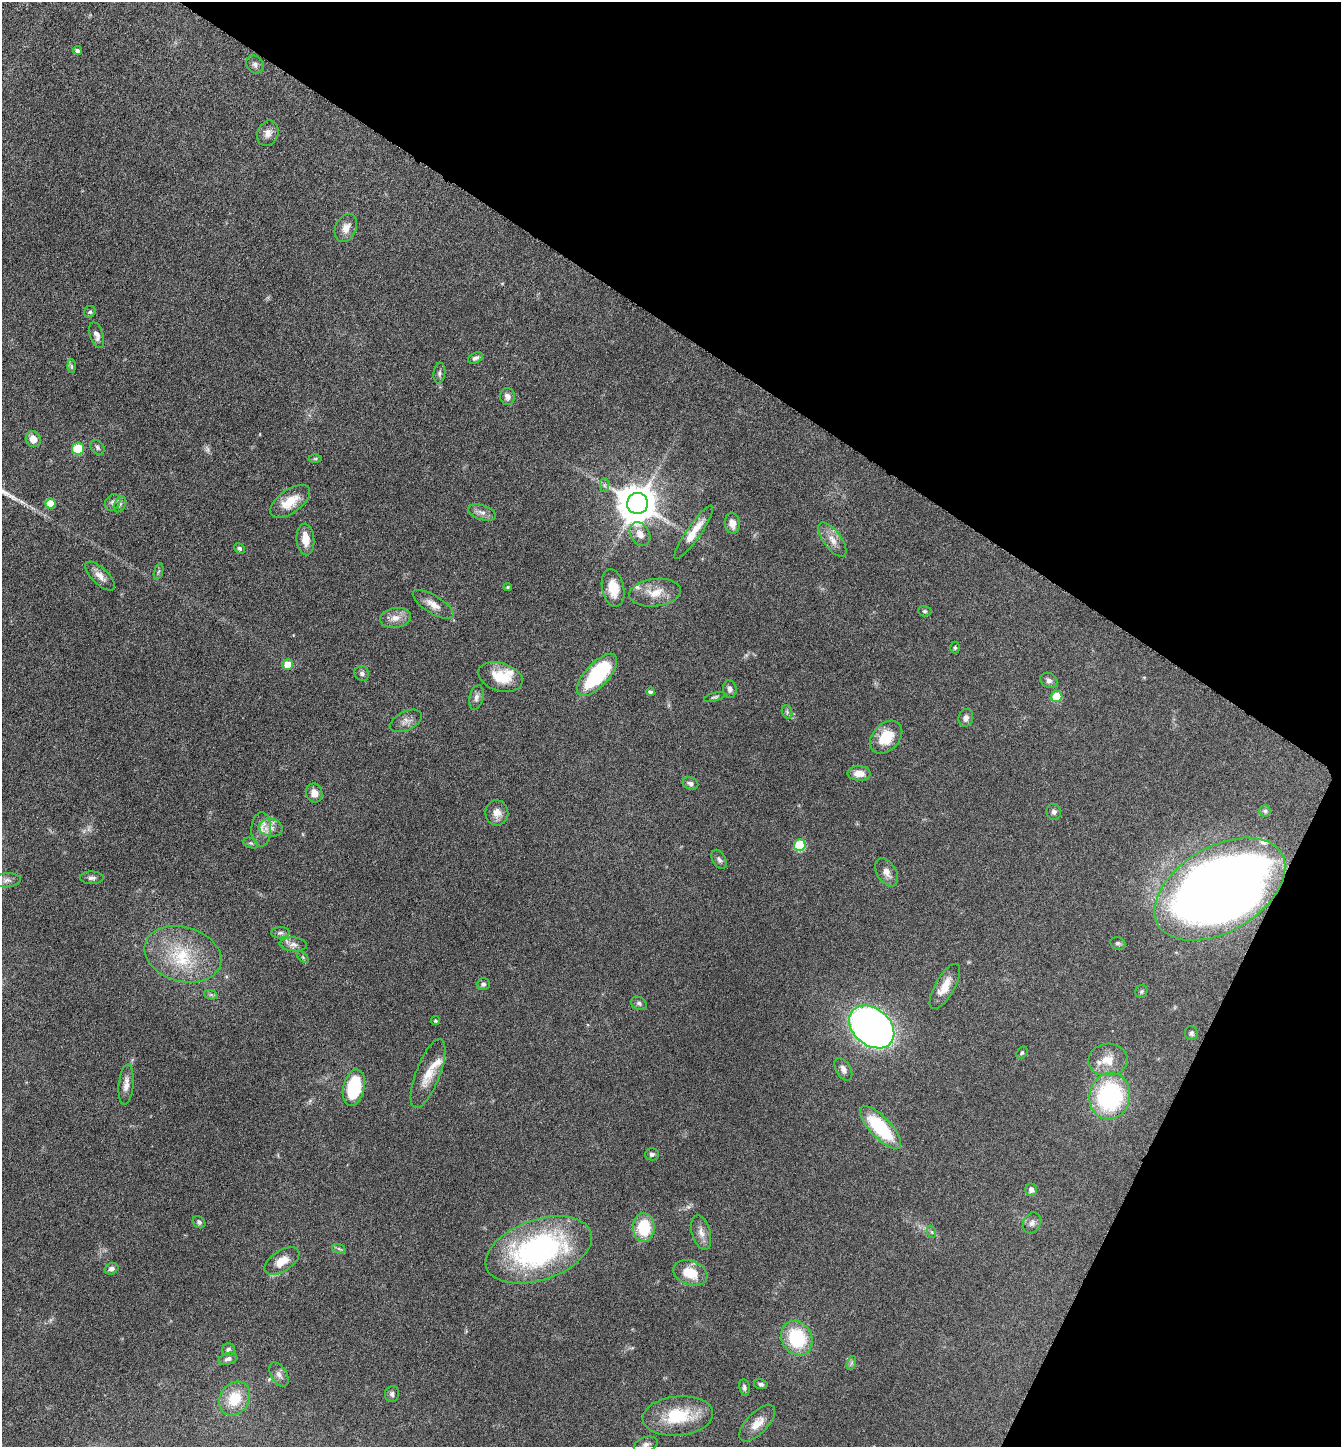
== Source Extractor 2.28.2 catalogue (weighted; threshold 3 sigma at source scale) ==
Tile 8 of 4 x 4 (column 4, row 2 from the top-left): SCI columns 4166-5504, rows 2891-4335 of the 5791 x 5781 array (HDU 1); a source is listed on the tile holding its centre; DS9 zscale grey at full resolution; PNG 1343 x 1449 px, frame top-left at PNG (2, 2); each listed source drawn as its Kron ellipse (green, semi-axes under 4 px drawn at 4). Shown black and unused: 29% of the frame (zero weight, under 4 of 8 exposures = <1% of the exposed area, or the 3 px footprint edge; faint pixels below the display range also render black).
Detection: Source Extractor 2.28.2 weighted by HDU 2 'WHT'; one run over the whole footprint, this tile lists its part. Background 0.0767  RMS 0.0031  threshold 0.0126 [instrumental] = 3 sigma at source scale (4.09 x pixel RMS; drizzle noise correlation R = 1.36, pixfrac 0.8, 0.05/0.05 arcsec/px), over >= 5 px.
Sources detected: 116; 1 too faint to see at this stretch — neither listed nor drawn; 5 inside a brighter listed object's ellipse — not listed separately; the other 110 listed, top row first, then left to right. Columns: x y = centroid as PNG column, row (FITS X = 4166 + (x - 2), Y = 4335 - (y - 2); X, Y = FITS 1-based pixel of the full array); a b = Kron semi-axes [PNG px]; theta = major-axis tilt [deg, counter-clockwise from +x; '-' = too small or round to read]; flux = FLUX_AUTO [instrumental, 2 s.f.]
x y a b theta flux
77 50 4 4 - 0.74
255 65 9 8 - 1.1
268 133 13 10 67 2.1
346 228 15 10 65 2.5
90 312 6 5 - 0.56
97 335 13 6 -72 1.4
475 358 8 5 27 0.89
71 366 7 4 -89 0.58
439 373 10 6 83 0.78
507 396 8 7 - 1.4
33 439 8 7 - 2.6
97 447 8 6 -48 0.73
78 449 6 6 - 8.9
315 459 6 4 1 0.41
604 485 7 4 -90 0.59
290 501 23 11 36 5.7
112 502 9 7 52 1
50 503 5 5 - 5.6
637 503 10 10 - 770
120 504 8 5 62 0.76
482 512 14 7 -17 1.5
732 523 10 7 -83 2.3
694 532 32 7 55 4.9
640 534 13 9 -59 2.5
305 539 16 9 -85 3.9
832 540 20 9 -53 2.9
239 548 6 4 -44 0.56
159 571 8 3 71 0.42
100 576 19 8 -44 2.3
508 587 4 3 - 0.35
613 588 19 11 -79 5.6
655 593 26 13 7 5.3
433 604 23 9 -32 2.7
925 611 6 5 - 0.46
395 618 15 10 9 2.7
955 648 6 4 -89 0.45
288 665 5 5 - 6
362 673 8 7 - 0.84
597 675 26 11 47 25
500 677 23 14 -17 7.3
1049 680 9 7 -34 1
730 689 9 6 -83 1.1
650 692 4 4 - 0.56
1057 696 6 5 - 9.3
715 697 11 4 15 0.56
476 698 12 7 77 1.3
787 712 7 5 -70 0.5
966 718 9 7 75 1.1
406 721 17 9 26 1.9
886 737 19 13 46 7.7
859 773 11 7 -2 2.9
690 783 8 6 -20 0.95
314 793 10 8 -70 2.1
1265 811 5 5 - 0.53
1054 812 8 7 - 0.89
497 813 12 11 - 2.4
271 828 12 9 -10 2.2
261 829 17 10 89 2.8
251 843 8 5 -23 0.54
800 845 6 5 - 17
719 859 10 6 -61 0.9
887 872 15 9 -57 2.1
92 878 12 6 -1 1
7 880 14 7 5 1.4
1220 889 71 42 30 360
280 933 9 5 3 0.85
1118 943 7 6 - 0.59
293 944 14 7 -4 1.6
183 954 39 27 -16 18
303 957 7 4 -46 0.42
483 984 6 6 - 0.67
945 986 25 9 61 4.4
1141 991 7 6 - 0.46
211 995 7 4 -18 0.56
639 1003 8 6 -27 0.73
436 1021 4 4 - 0.48
872 1027 25 18 -40 180
1191 1033 7 6 - 0.67
1022 1053 7 5 56 0.48
1108 1060 20 16 3 4.6
843 1069 12 7 -60 1.4
428 1073 37 12 69 5.4
126 1084 20 7 84 2.3
354 1088 18 10 77 16
1110 1096 23 20 78 38
880 1127 27 10 -46 18
652 1154 7 6 - 0.83
1031 1190 6 6 - 1.4
199 1222 7 5 -42 0.62
1032 1223 11 8 62 1.3
644 1228 14 11 88 11
701 1232 18 9 -74 2.2
932 1232 6 4 -70 0.43
339 1249 7 4 -19 0.53
539 1250 55 30 19 59
282 1261 19 10 33 4.2
112 1269 7 5 23 1
690 1273 17 12 -20 6.9
797 1338 18 15 -61 16
228 1350 6 6 - 0.9
228 1359 9 5 17 0.86
851 1363 7 4 71 0.59
279 1375 13 8 -58 1.4
761 1384 7 5 -10 0.77
744 1387 8 5 -79 0.72
392 1394 8 7 - 0.8
235 1399 18 14 57 8.3
678 1416 35 19 5 13
757 1423 23 10 45 3.5
646 1445 12 7 19 1.3
Overlapping masked pixels (flux is a lower limit): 1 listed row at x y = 1220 889
Isophote crosses this tile's border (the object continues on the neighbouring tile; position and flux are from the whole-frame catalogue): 1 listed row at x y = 646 1445